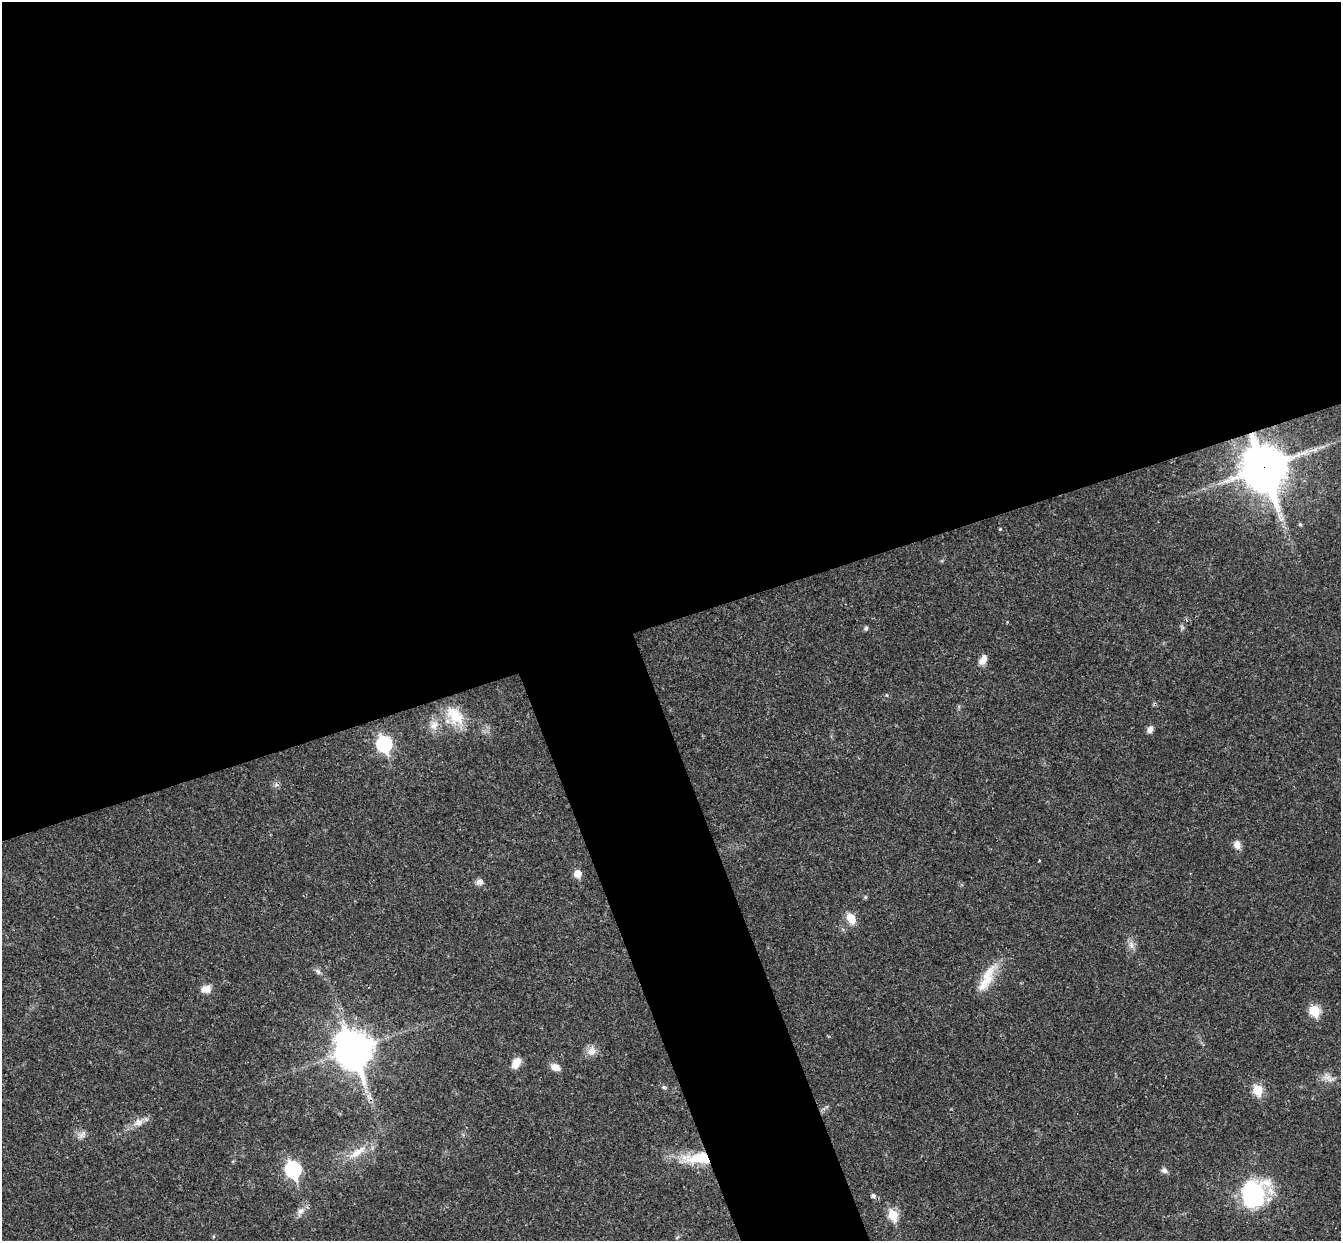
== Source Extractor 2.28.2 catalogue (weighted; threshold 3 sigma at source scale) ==
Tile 2 of 4 x 4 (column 2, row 1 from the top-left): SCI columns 1397-2735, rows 4012-5250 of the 5468 x 5422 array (HDU 1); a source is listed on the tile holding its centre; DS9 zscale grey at full resolution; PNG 1343 x 1243 px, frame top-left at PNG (2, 2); no overlay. Shown black and unused: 55% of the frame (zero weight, under 3 of 4 exposures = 6% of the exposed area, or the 3 px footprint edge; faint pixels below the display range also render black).
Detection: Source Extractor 2.28.2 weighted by HDU 2 'WHT'; one run over the whole footprint, this tile lists its part. Background 0.0399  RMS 0.0027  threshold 0.0121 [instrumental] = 3 sigma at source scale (4.5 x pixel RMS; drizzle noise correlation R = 1.50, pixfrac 1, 0.05/0.05 arcsec/px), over >= 5 px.
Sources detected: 40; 3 inside a brighter listed object's ellipse — not listed separately; the other 37 listed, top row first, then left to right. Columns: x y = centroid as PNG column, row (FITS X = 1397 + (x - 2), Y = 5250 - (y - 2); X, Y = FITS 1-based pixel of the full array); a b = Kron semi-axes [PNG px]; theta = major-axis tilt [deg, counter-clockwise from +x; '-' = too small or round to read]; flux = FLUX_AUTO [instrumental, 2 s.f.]
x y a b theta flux
1264 468 18 15 -71 780
1300 524 5 5 - 0.36
1000 529 4 3 - 0.25
866 628 6 5 - 0.45
983 660 13 7 62 2.1
455 716 29 17 -47 7.3
434 725 12 10 57 2.2
1150 729 9 7 68 1.1
384 744 8 7 - 44
1237 844 11 8 -83 1.6
1039 860 4 2 - 0.22
578 874 5 5 - 4.5
479 882 10 7 15 1.2
865 897 5 5 - 0.34
851 919 11 7 -54 4.4
1131 945 11 6 -75 1.3
318 971 8 6 -67 0.7
987 974 32 10 49 4.9
206 989 13 10 9 2
1314 1010 6 6 - 13
353 1049 15 12 -69 500
591 1052 12 11 - 2
516 1063 14 8 59 2.6
555 1067 10 7 -21 2.2
1328 1078 19 9 -31 2
664 1087 6 5 - 0.46
1258 1090 6 5 - 11
138 1122 12 9 25 2
83 1134 14 5 47 1.1
357 1152 30 9 35 4.5
693 1159 36 15 1 8.6
293 1170 8 7 - 46
1164 1170 8 7 - 0.82
1253 1193 33 27 62 27
873 1196 6 6 - 0.8
301 1211 11 7 37 1.5
893 1215 6 5 - 14
Overlapping masked pixels (flux is a lower limit): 1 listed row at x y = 1264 468